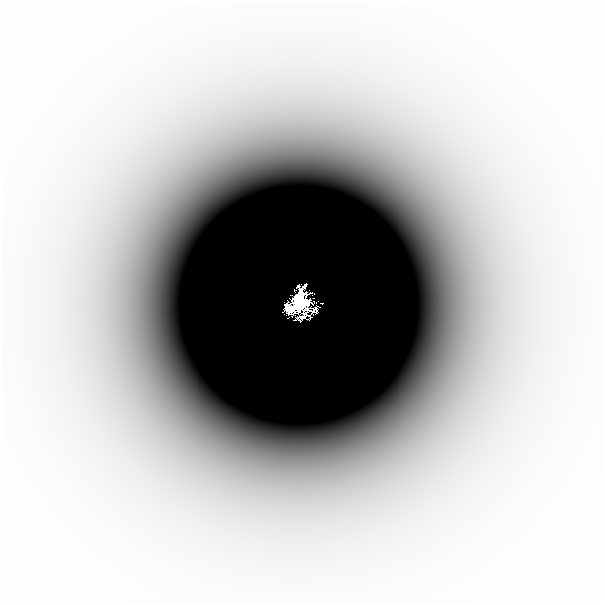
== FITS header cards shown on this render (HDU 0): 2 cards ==
NAXIS1  =                  601
NAXIS2  =                  601

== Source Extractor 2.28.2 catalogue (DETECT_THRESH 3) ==
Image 601 x 601 px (HDU 0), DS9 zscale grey, 1 PNG px = 1 image px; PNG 605 x 605 px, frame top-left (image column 1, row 601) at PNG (2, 2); no overlay
Background -5.65e-05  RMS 3.1e-05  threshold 9.31e-05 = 3 sigma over >= 5 px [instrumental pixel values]
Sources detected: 3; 1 with non-positive FLUX_AUTO (blend fragments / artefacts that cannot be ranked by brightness) is not listed; the other 2 listed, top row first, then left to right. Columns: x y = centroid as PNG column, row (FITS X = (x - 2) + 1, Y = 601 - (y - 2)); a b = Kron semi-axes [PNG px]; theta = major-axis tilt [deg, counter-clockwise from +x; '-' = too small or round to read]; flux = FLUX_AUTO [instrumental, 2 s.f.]
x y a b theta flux
301 303 21 16 -76 4
288 308 9 6 -43 2.1
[1 non-positive-flux detection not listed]